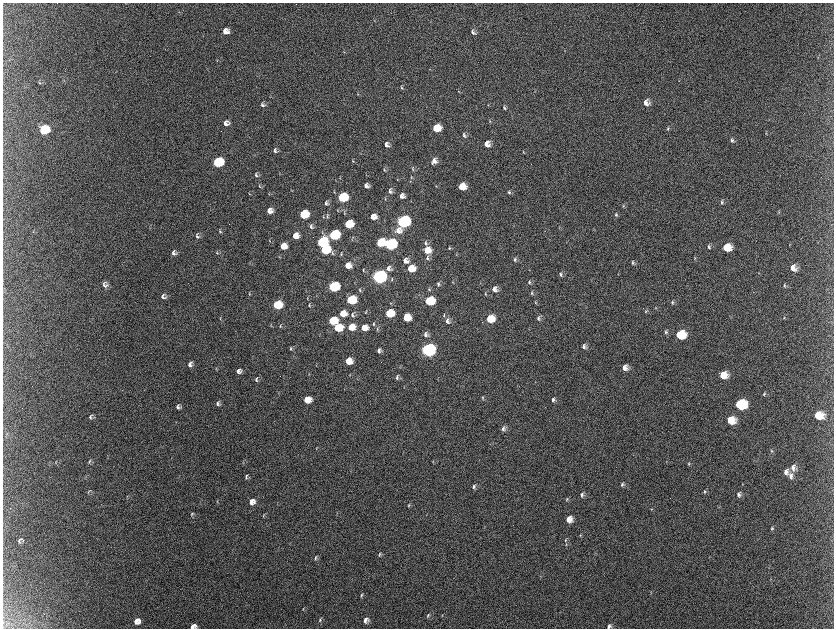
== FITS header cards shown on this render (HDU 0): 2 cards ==
NAXIS1  =                 1663 / length of data axis 1
NAXIS2  =                 1252 / length of data axis 2

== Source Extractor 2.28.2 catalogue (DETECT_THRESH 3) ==
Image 1663 x 1252 px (HDU 0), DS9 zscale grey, zoomed out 1/2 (1 PNG px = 2 x 2 image px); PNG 836 x 630 px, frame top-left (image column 1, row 1251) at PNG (3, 3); no overlay
Background 2220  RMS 34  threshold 103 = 3 sigma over >= 5 px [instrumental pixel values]
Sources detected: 228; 9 cannot appear on this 1/2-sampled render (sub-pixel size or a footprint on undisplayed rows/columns) and are not listed; the other 219 listed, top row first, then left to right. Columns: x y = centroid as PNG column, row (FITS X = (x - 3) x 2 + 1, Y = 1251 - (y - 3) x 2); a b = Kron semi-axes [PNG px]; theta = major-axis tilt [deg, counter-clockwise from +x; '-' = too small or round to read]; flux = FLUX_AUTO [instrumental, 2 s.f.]
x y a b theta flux
126 3 3 2 - 2.6e+03
226 31 6 6 - 5.4e+04
473 32 7 4 -61 2.1e+04
344 52 4 2 - 4.4e+03
217 61 4 2 - 4.0e+03
430 69 3 2 - 2.6e+03
41 83 7 3 -6 8.3e+03
402 88 5 3 - 9.0e+03
459 91 3 2 - 3.2e+03
535 91 3 2 - 3.9e+03
358 94 4 3 - 5.5e+03
646 103 7 6 - 4.3e+04
263 105 7 5 -32 1.9e+04
488 105 3 3 - 3.6e+03
505 107 6 4 -78 1.3e+04
769 120 3 2 - 3.3e+03
490 121 4 3 - 6.4e+03
226 123 6 5 - 3.5e+04
437 128 7 6 - 1.7e+05
668 129 5 4 - 8.8e+03
45 130 7 6 - 4.7e+05
766 133 4 3 - 5.9e+03
465 135 6 3 -59 1.2e+04
732 140 6 4 -82 1.6e+04
487 144 6 6 - 5.1e+04
387 145 6 5 - 2.7e+04
276 151 6 5 - 1.9e+04
524 152 5 3 - 6.4e+03
353 161 6 3 -77 7.3e+03
434 161 6 6 - 3.7e+04
218 162 7 6 - 6.4e+05
432 163 4 3 - 6.8e+03
413 169 5 3 - 8.2e+03
385 170 5 3 - 7.7e+03
257 175 6 4 -60 1.4e+04
411 177 6 3 82 9.2e+03
340 178 3 3 - 3.9e+03
398 179 3 3 - 4.1e+03
260 186 6 3 -69 8.6e+03
367 186 5 5 - 2.9e+04
437 186 3 3 - 3.7e+03
462 187 6 5 - 1.3e+05
390 191 8 5 84 2.3e+04
334 192 4 2 - 5.1e+03
509 192 5 4 - 1.2e+04
250 194 5 3 - 5.6e+03
270 194 4 3 - 5.1e+03
402 196 6 6 - 3.6e+04
343 197 7 6 - 4.8e+05
386 199 3 3 - 4.8e+03
722 202 6 4 -70 1.4e+04
327 203 6 5 - 1.9e+04
623 206 5 4 - 9.0e+03
270 211 6 5 - 5.2e+04
338 211 4 2 - 4.0e+03
779 212 4 3 - 6.0e+03
345 213 7 3 -83 8.6e+03
304 214 7 6 - 3.4e+05
616 215 4 4 - 9.4e+03
328 216 6 4 -88 1.2e+04
324 217 4 3 - 6.1e+03
374 217 6 5 - 6.2e+04
403 222 7 6 - 1.9e+06
349 224 6 6 - 2.6e+05
312 226 8 5 -90 1.9e+04
560 227 3 3 - 3.9e+03
399 230 8 8 - 6.2e+04
220 231 6 4 -73 1.0e+04
323 233 4 3 - 7.0e+03
334 235 7 6 - 7.3e+05
198 236 7 6 - 1.8e+04
296 236 6 6 - 7.1e+04
352 239 3 2 - 4.4e+03
270 241 4 2 - 4.0e+03
322 242 7 6 - 6.7e+05
381 242 6 6 - 2.6e+05
426 243 7 4 -75 1.3e+04
391 244 7 6 - 1.2e+06
284 246 6 5 - 9.5e+04
709 247 5 4 - 1.2e+04
727 247 7 6 - 1.6e+05
450 248 5 3 - 8.3e+03
325 250 7 6 - 4.6e+05
428 250 7 6 - 1.1e+05
174 253 6 5 - 2.2e+04
217 253 6 3 -84 9.0e+03
333 253 7 2 -79 8.9e+03
341 254 5 3 - 6.6e+03
457 255 4 2 - 4.7e+03
280 257 5 2 - 4.4e+03
428 258 8 4 -89 1.7e+04
695 258 4 3 - 5.4e+03
406 260 6 6 - 4.2e+04
515 260 5 3 - 1.3e+04
633 263 6 4 -72 1.3e+04
348 265 6 5 - 6.8e+04
389 268 7 6 - 3.1e+04
411 268 6 5 - 1.5e+05
794 268 7 6 - 6.0e+04
364 270 4 2 - 6.2e+03
759 273 3 2 - 2.9e+03
561 274 6 4 -79 1.4e+04
379 277 7 6 - 3.2e+06
392 279 6 3 -81 8.2e+03
453 282 4 2 - 4.3e+03
530 282 6 4 -88 1.2e+04
439 284 6 4 -79 1.6e+04
105 285 8 7 - 2.7e+04
785 285 5 4 - 1.0e+04
334 287 7 6 - 7.8e+05
429 289 5 3 - 7.7e+03
495 289 6 5 - 3.7e+04
360 290 6 3 80 7.6e+03
532 293 6 4 -85 1.1e+04
250 294 6 3 86 6.1e+03
486 294 4 3 - 5.9e+03
164 296 7 7 - 2.3e+04
308 298 6 2 83 5.5e+03
351 300 7 6 - 3.0e+05
430 301 7 6 - 4.2e+05
536 302 4 3 - 7.2e+03
673 302 6 4 -88 1.1e+04
278 305 6 5 - 3.2e+05
310 305 7 3 90 1.1e+04
656 308 4 3 - 5.6e+03
646 311 4 3 - 7.0e+03
366 312 4 2 - 5.0e+03
343 313 6 5 - 9.9e+04
390 313 6 5 - 2.6e+05
353 315 7 4 85 1.8e+04
444 315 6 3 89 8.0e+03
407 317 6 6 - 1.3e+05
539 318 6 4 -87 1.7e+04
784 318 3 2 - 3.6e+03
490 319 6 6 - 2.0e+05
333 321 6 5 - 2.9e+05
448 321 7 6 - 2.8e+04
374 324 5 2 - 6.4e+03
281 326 6 3 -88 9.9e+03
352 327 6 5 - 1.3e+05
365 327 6 5 - 7.7e+04
338 328 7 6 - 2.5e+05
378 329 5 3 - 7.1e+03
666 332 5 4 - 1.4e+04
426 334 6 5 - 2.6e+04
681 335 7 6 - 2.9e+05
584 346 7 5 -73 2.3e+04
291 348 6 3 83 1.0e+04
428 350 7 6 - 2.7e+06
379 351 5 4 - 2.1e+04
349 361 6 5 - 1.1e+05
191 364 6 5 - 2.4e+04
625 368 6 6 - 5.1e+04
216 369 4 2 - 4.5e+03
239 371 6 5 - 3.1e+04
350 375 4 3 - 4.3e+03
724 375 7 6 - 1.3e+05
397 377 7 3 81 1.3e+04
257 379 7 4 78 1.5e+04
438 379 3 2 - 3.5e+03
279 393 3 2 - 4.3e+03
764 394 5 4 - 1.2e+04
483 398 4 4 - 9.1e+03
308 400 6 5 - 1.2e+05
553 400 6 4 78 1.6e+04
218 403 6 4 -84 1.7e+04
741 404 8 6 2 6.9e+05
178 406 7 4 64 2.1e+04
91 415 7 3 29 9.8e+03
819 415 8 6 -8 1.7e+05
91 418 6 4 -46 1.1e+04
731 420 7 6 - 1.6e+05
504 428 6 5 - 2.4e+04
6 436 3 2 - 4.7e+03
317 448 4 1 - 3.0e+03
772 451 5 4 - 1.0e+04
56 461 4 1 - 4.1e+03
433 461 3 2 - 4.6e+03
243 462 6 2 87 4.2e+03
90 463 6 3 -64 9.2e+03
689 463 5 4 - 9.2e+03
794 467 8 7 - 4.2e+04
786 472 7 5 79 3.5e+04
247 476 7 3 72 1.1e+04
791 476 9 6 -79 3.4e+04
622 484 7 4 67 1.5e+04
743 484 3 3 - 4.1e+03
474 486 6 3 68 1.6e+04
89 492 7 4 63 9.5e+03
705 492 5 4 - 1.1e+04
582 495 6 4 85 1.6e+04
739 495 6 5 - 1.9e+04
127 497 7 2 86 5.2e+03
567 499 5 3 - 7.5e+03
218 501 6 2 69 6.5e+03
252 502 6 5 - 5.1e+04
409 505 6 3 76 9.2e+03
652 509 3 3 - 4.7e+03
337 513 3 2 - 4.3e+03
192 514 7 3 70 1.0e+04
264 515 5 3 - 6.6e+03
569 519 6 6 - 6.8e+04
772 528 5 3 - 1.0e+04
581 535 4 3 - 6.2e+03
20 539 8 3 35 1.3e+04
566 540 4 4 - 8.2e+03
20 542 4 3 - 6.8e+03
567 544 6 4 67 1.0e+04
380 554 6 3 75 9.7e+03
316 558 8 3 68 1.2e+04
362 595 6 3 65 8.6e+03
303 609 5 2 - 5.6e+03
428 615 6 3 62 1.0e+04
442 615 4 2 - 3.9e+03
321 619 7 3 64 1.1e+04
366 620 6 5 - 3.5e+04
137 621 7 6 - 5.5e+04
194 626 5 4 - 3.9e+04
610 626 5 4 - 2.4e+04
At the frame edge (FLAGS 8, measured only in part): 2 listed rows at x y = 194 626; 610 626
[9 sub-pixel or undisplayed-footprint detections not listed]